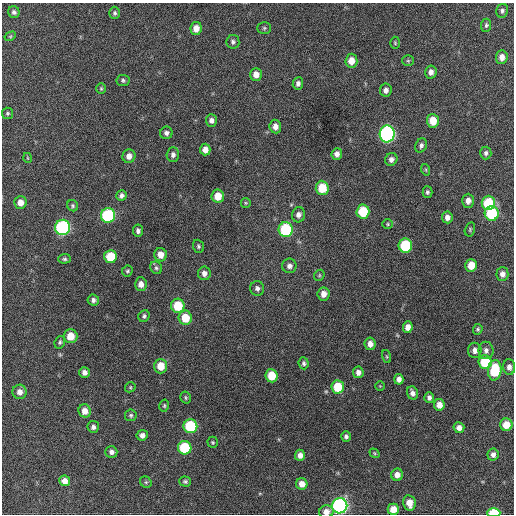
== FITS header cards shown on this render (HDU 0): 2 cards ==
NAXIS1  =                  512 / Axis length
NAXIS2  =                  512 / Axis length

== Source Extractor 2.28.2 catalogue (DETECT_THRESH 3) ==
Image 512 x 512 px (HDU 0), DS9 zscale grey, 1 PNG px = 1 image px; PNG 516 x 516 px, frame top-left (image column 1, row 512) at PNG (2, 3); each listed source drawn as its Kron ellipse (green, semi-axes under 4 px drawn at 4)
Background 654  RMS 19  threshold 55.5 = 3 sigma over >= 5 px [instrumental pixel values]
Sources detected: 121; all 121 listed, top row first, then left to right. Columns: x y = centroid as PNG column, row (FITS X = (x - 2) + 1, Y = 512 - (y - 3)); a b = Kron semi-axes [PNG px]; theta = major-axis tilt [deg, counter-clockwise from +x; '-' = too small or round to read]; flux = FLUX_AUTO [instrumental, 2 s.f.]
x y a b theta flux
502 11 7 6 - 3400
14 12 6 5 - 3300
115 13 6 5 - 2700
486 25 6 5 - 2500
196 28 6 5 - 11000
264 28 7 5 1 2000
10 36 6 4 30 1700
233 42 7 6 - 3500
395 43 6 5 - 1700
502 57 7 6 - 8300
351 61 7 6 - 13000
408 61 6 5 - 1800
431 72 6 5 - 5700
256 74 6 6 - 8800
123 80 6 5 - 2700
298 83 6 5 - 4000
101 89 5 5 - 1700
386 90 6 5 - 5300
8 113 6 5 - 2100
211 120 6 5 - 5200
433 121 7 6 - 22000
275 126 7 5 -84 7900
166 133 6 6 - 3900
387 134 8 7 - 290000
421 145 7 5 67 3600
205 150 6 5 - 8200
486 153 6 5 - 3400
337 154 6 5 - 6000
173 155 7 6 - 4600
129 156 7 6 - 7400
28 158 5 3 - 1000
391 159 6 6 - 4800
426 170 6 3 -72 1500
322 188 7 6 - 31000
427 192 5 5 - 2700
121 196 5 5 - 3800
218 196 6 6 - 18000
468 201 7 6 - 7200
20 202 6 6 - 9600
246 203 5 4 - 1500
488 203 7 6 - 58000
73 206 6 5 - 2200
363 211 7 6 - 47000
492 213 7 7 - 78000
108 215 7 7 - 130000
298 215 7 6 - 5800
447 217 6 5 - 6500
388 224 5 5 - 1800
63 227 7 7 - 210000
470 229 7 5 76 1900
286 230 7 7 - 96000
138 231 6 5 - 4000
198 246 7 5 -69 2500
405 246 7 6 - 69000
161 255 7 6 - 11000
110 257 6 6 - 34000
64 259 6 4 5 2600
471 265 6 5 - 18000
289 266 7 7 - 5700
156 268 6 5 - 2800
127 271 5 5 - 2200
204 273 7 6 - 5900
502 274 7 6 - 6300
319 275 6 5 - 1700
141 284 7 6 - 8200
257 288 7 7 - 4400
323 294 6 6 - 9000
93 300 6 5 - 3900
178 306 7 6 - 38000
144 316 6 5 - 2800
185 318 7 6 - 26000
408 327 6 4 83 7900
478 329 5 4 - 2000
71 336 7 7 - 18000
60 342 6 5 - 2600
370 344 6 5 - 8000
475 350 8 6 -86 6600
486 350 9 7 -89 5400
387 357 6 3 -71 1300
485 362 7 6 - 51000
304 363 6 5 - 3000
161 366 7 6 - 18000
509 367 8 6 -86 6000
495 370 10 7 85 57000
84 372 5 5 - 5300
358 372 6 5 - 6000
271 376 6 6 - 25000
399 379 5 4 - 5900
380 386 5 5 - 1300
130 387 5 5 - 1600
338 387 6 6 - 38000
20 392 7 7 - 7600
412 393 7 5 -70 5700
186 397 6 5 - 2000
429 398 5 5 - 4400
439 405 6 5 - 10000
164 406 6 4 77 1800
85 411 6 6 - 11000
131 415 6 5 - 2500
506 425 6 6 - 19000
190 426 7 7 - 79000
93 427 6 5 - 4000
459 428 5 5 - 6900
142 435 5 5 - 5600
346 436 5 5 - 3200
213 442 6 5 - 2000
185 448 7 6 - 57000
111 452 6 6 - 4600
374 453 5 4 - 1500
493 454 6 5 - 5000
300 455 5 5 - 6900
397 475 6 6 - 7900
65 481 5 5 - 9400
185 481 6 5 - 2400
146 482 6 5 - 1800
302 484 6 5 - 11000
409 503 8 6 -78 12000
340 506 7 7 - 320000
393 509 6 5 - 17000
326 512 7 6 - 9700
494 513 6 4 0 45000
At the frame edge (FLAGS 8, measured only in part): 2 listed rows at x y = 326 512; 494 513